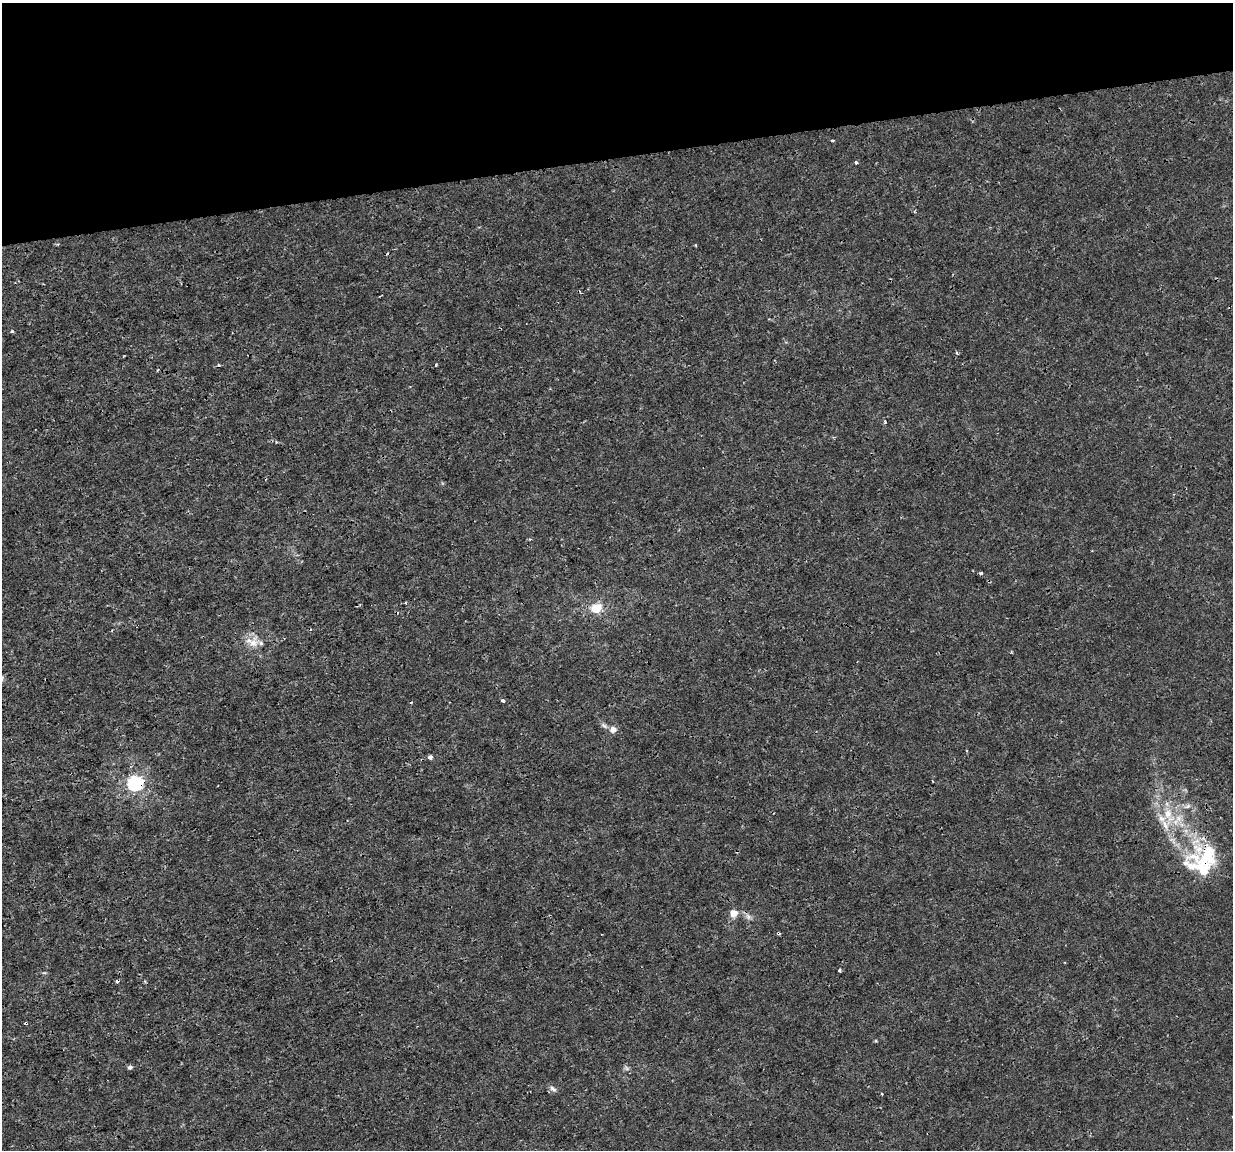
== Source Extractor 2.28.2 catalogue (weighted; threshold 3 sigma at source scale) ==
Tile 3 of 4 x 4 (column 3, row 1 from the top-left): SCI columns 2462-3692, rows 3524-4671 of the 4922 x 4703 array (HDU 1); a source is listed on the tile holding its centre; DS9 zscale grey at full resolution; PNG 1235 x 1152 px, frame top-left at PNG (2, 3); no overlay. Shown black and unused: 14% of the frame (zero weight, under 3 of 4 exposures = <1% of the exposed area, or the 3 px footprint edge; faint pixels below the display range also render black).
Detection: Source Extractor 2.28.2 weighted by HDU 2 'WHT'; one run over the whole footprint, this tile lists its part. Background -4.10e-05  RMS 7.5e-04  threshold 0.00337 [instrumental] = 3 sigma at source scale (4.5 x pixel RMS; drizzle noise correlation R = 1.50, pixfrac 1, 0.0396/0.0396 arcsec/px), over >= 5 px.
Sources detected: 33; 3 cosmic-ray / hot-pixel residue — not listed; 8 inside a brighter listed object's ellipse — not listed separately; the other 22 listed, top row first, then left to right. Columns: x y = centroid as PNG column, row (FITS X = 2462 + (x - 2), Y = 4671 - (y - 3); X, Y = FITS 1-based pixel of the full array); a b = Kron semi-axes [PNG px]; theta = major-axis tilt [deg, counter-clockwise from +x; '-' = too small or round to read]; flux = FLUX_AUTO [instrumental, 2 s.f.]
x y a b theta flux
832 140 3 3 - 0.11
856 162 4 3 - 0.16
12 331 4 4 - 0.12
957 353 4 3 - 0.14
436 365 3 2 - 0.12
885 422 5 4 - 0.11
981 573 3 3 - 0.21
596 609 10 8 23 1.4
253 643 15 12 71 0.89
503 700 3 3 - 0.39
613 730 8 8 - 0.42
430 757 4 3 - 0.25
135 784 6 6 - 18
1168 814 14 11 -90 1.2
1203 869 36 21 87 3.1
734 913 10 9 - 0.57
748 917 9 6 -54 0.27
840 970 3 3 - 0.27
26 1023 4 3 - 0.075
130 1067 6 5 - 0.18
553 1089 11 5 -38 0.24
882 1094 3 2 - 0.059
Overlapping masked pixels (flux is a lower limit): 3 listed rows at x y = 135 784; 1203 869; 26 1023